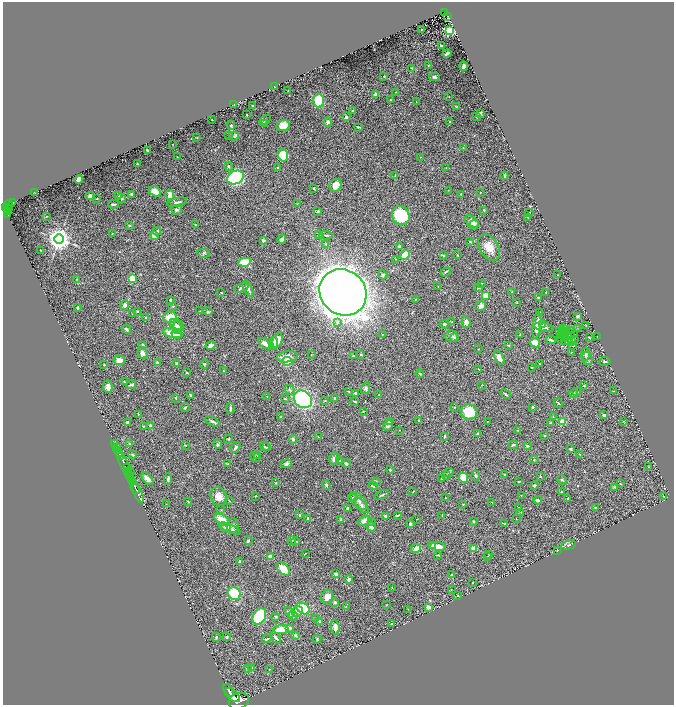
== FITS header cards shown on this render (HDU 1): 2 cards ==
NAXIS1  =                 1343
NAXIS2  =                 1405

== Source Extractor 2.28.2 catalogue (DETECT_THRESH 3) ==
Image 1343 x 1405 px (HDU 1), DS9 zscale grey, zoomed out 1/2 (1 PNG px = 2 x 2 image px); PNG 676 x 707 px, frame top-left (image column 2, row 1405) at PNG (3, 2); each listed source drawn as its Kron ellipse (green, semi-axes under 4 px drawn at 4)
Background 0.875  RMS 0.04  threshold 0.121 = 3 sigma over >= 5 px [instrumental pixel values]
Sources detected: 433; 28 cannot appear on this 1/2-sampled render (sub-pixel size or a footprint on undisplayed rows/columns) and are neither listed nor drawn; the other 405 listed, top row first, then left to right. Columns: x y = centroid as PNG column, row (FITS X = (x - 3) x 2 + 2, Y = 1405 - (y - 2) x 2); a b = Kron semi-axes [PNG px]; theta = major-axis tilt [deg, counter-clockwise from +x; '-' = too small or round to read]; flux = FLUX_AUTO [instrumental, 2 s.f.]
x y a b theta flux
444 12 4 2 - 86
448 16 4 2 - 140
422 29 2 1 - 5.7
449 31 3 3 - 700
441 46 3 2 - 6
447 53 4 2 - 16
428 65 3 2 - 3.7
463 66 5 2 - 26
411 68 4 1 - 3.9
384 76 2 2 - 5.6
434 77 5 4 - 15
275 87 2 2 - 6.5
288 91 3 2 - 3.5
396 92 3 2 - 3.2
375 94 2 2 - 15
449 97 3 2 - 4.3
390 100 2 2 - 5.7
319 101 7 5 89 270
416 102 2 1 - 1.9
234 104 3 2 - 3.1
253 106 2 2 - 31
456 107 3 3 - 4.7
352 111 2 2 - 6.2
480 113 2 2 - 61
247 114 2 1 - 4.2
477 116 4 3 - 9.6
346 117 3 3 - 24
212 119 2 1 - 2.9
265 120 6 3 30 11
450 121 3 2 - 5.5
328 122 5 4 - 17
264 123 4 3 - 8.1
231 125 4 3 - 11
283 125 7 5 13 64
358 127 4 2 - 9.7
229 135 2 2 - 5.7
234 136 5 3 - 9.2
197 138 2 2 - 4.3
172 145 2 2 - 2
463 148 3 2 - 5
147 151 3 2 - 14
283 155 6 5 - 240
177 157 2 1 - 3
420 157 2 2 - 3.2
137 164 2 2 - 6.4
229 166 5 3 - 11
277 168 3 2 - 7.8
446 168 3 3 - 4.2
395 175 3 2 - 4.3
504 176 4 2 - 8
236 177 8 6 26 1400
79 179 4 3 - 50
335 185 7 6 - 66
314 189 3 3 - 5.9
448 190 2 1 - 3
155 191 6 4 -32 86
480 192 2 1 - 3.4
35 193 2 1 - 2.8
132 194 3 3 - 17
461 194 3 2 - 5.9
170 195 5 3 - 65
90 196 5 3 - 19
119 196 4 3 - 12
122 198 5 3 - 11
97 199 3 2 - 5.2
177 202 10 3 12 18
13 203 3 2 - 100
113 204 5 2 - 16
297 204 3 3 - 4.6
8 205 4 3 - 700
5 208 3 2 - 840
8 208 2 1 - 220
10 208 2 1 - 180
177 210 5 4 - 14
484 210 3 2 - 3.8
318 211 3 2 - 8.6
7 212 4 2 - 390
530 212 3 2 - 3.3
8 215 4 2 - 230
46 216 2 2 - 3.1
401 216 10 8 -56 420
528 217 3 2 - 3.3
472 221 8 5 -36 45
474 224 5 3 - 12
129 225 3 2 - 5.8
195 225 3 2 - 8.6
157 231 4 3 - 12
112 234 2 1 - 2.4
318 235 3 2 - 3.8
326 235 6 3 -5 11
154 236 2 2 - 140
59 239 4 4 - 7800
282 239 4 3 - 34
263 240 3 2 - 17
470 242 4 3 - 8.3
326 244 3 3 - 9.7
399 247 3 3 - 28
489 248 14 9 -57 100
40 250 2 1 - 2
203 253 6 4 -9 12
405 255 5 3 - 190
443 255 4 2 - 7
457 255 2 2 - 4.8
395 259 2 2 - 2.9
244 262 6 4 10 210
446 272 5 2 - 7.5
383 275 5 4 - 10
558 275 2 1 - 2.6
77 279 2 2 - 3.8
132 279 4 3 - 97
481 283 2 2 - 3.3
438 286 2 1 - 2.2
241 288 8 3 20 14
479 288 3 2 - 8.8
248 289 9 3 -64 28
221 292 2 2 - 3.6
343 292 24 22 -38 18000
512 292 3 2 - 4.6
546 292 2 2 - 3.7
485 296 2 2 - 220
539 298 4 3 - 12
415 299 2 1 - 2.3
170 300 4 3 - 7.6
517 303 2 2 - 3.1
125 305 4 4 - 34
173 306 2 2 - 10
481 306 5 4 - 33
77 308 2 2 - 14
137 311 2 2 - 4.1
200 311 2 2 - 2.6
208 311 5 3 - 7.5
539 312 2 2 - 3.9
133 314 3 3 - 7.1
578 316 4 3 - 8.3
146 317 2 2 - 7.3
170 317 7 5 14 140
337 322 4 3 - 11
452 322 3 2 - 4.5
466 322 6 4 -80 33
444 324 4 3 - 14
176 325 7 4 -53 26
543 325 3 3 - 6.7
586 325 3 1 - 2.4
537 326 13 3 83 82
178 327 7 5 88 26
544 327 10 3 -11 20
126 329 5 3 - 13
564 329 3 1 - 11
578 329 2 2 - 2.6
566 330 2 1 - 6.1
569 331 2 1 - 5
560 332 2 1 - 5.7
563 332 3 1 - 4.1
173 333 10 4 -11 140
566 333 2 2 - 7
571 333 2 1 - 1.1
176 334 5 4 - 96
562 334 2 1 - 8.2
564 334 2 1 - 4.4
575 334 2 1 - 1.3
382 335 2 2 - 4.7
520 335 3 3 - 5.2
451 336 7 5 -8 23
561 336 2 1 - 1.3
597 336 2 1 - 11
589 337 3 2 - 5.8
455 338 4 3 - 13
560 338 5 1 - 2.7
564 338 2 1 - 0.63
277 340 8 4 76 72
551 340 5 2 - 12
574 340 2 1 - 1.4
565 341 3 1 - 3.9
568 341 2 1 - 4.4
572 341 3 2 - 9.8
273 343 7 4 86 74
535 343 5 4 - 74
265 344 7 4 -36 40
143 345 3 2 - 26
210 346 5 4 - 34
509 346 3 2 - 4.7
573 346 3 2 - 4.5
478 349 2 1 - 2.4
572 352 3 2 - 3.2
143 353 6 5 - 35
311 354 2 2 - 3.2
361 354 2 2 - 9.2
586 354 6 4 -86 13
353 356 3 2 - 6.8
287 357 11 5 7 50
499 358 8 4 -61 37
587 359 6 5 - 17
119 360 6 5 - 59
287 361 5 4 - 290
605 361 5 3 - 11
157 363 3 2 - 23
177 363 4 3 - 15
204 364 4 3 - 9.8
539 364 2 2 - 5.4
104 365 2 2 - 9.5
532 368 2 2 - 4.1
478 369 2 2 - 2.5
223 371 3 2 - 3.9
187 372 2 2 - 7.3
420 373 4 3 - 8.6
124 382 2 2 - 6
131 385 5 3 - 19
482 385 2 1 - 2.1
584 386 3 2 - 2.9
108 387 6 4 -87 28
366 388 6 4 74 17
290 390 5 3 - 12
349 391 3 2 - 5.3
614 391 3 2 - 3
577 392 3 2 - 4
355 393 3 2 - 10
574 393 4 3 - 6.2
506 394 6 2 -39 9.3
191 395 3 2 - 9.6
379 395 2 1 - 3
267 396 3 2 - 3.7
176 398 3 2 - 5.5
334 398 2 2 - 21
285 399 4 2 - 7.4
303 399 10 8 -39 890
325 401 2 2 - 4.8
355 402 3 2 - 5.6
558 403 5 2 - 7.2
185 407 5 2 - 8.3
454 407 3 2 - 3.4
533 407 4 3 - 7.2
230 408 5 2 - 11
363 411 3 2 - 3
469 412 8 7 - 210
138 414 2 2 - 5.9
604 415 3 3 - 10
281 417 3 3 - 6.9
553 417 4 2 - 5.1
212 421 8 3 -25 15
419 421 3 2 - 9.7
487 421 2 2 - 3.8
562 421 2 2 - 160
623 421 3 2 - 3.5
127 422 3 2 - 18
389 422 4 3 - 6.8
551 423 3 3 - 13
143 426 3 2 - 6.9
150 426 3 3 - 14
388 426 6 4 48 13
399 430 2 2 - 2.6
518 430 4 2 - 5.2
477 434 3 2 - 11
544 435 3 2 - 7.2
445 436 3 2 - 7.7
318 437 3 2 - 3.8
229 439 4 3 - 8.9
293 439 4 4 - 14
115 443 3 2 - 380
129 444 3 3 - 10
218 444 5 3 - 7.1
185 445 4 1 - 3.6
513 445 5 2 - 9.1
264 446 5 2 - 6.5
527 446 3 3 - 9.9
116 447 3 1 - 340
235 447 6 3 53 19
267 447 3 2 - 5.4
570 449 3 2 - 8.1
118 451 2 2 - 540
119 453 3 2 - 1200
132 454 4 2 - 6.9
579 454 3 2 - 3.2
121 456 2 2 - 1000
257 456 2 2 - 2.5
255 457 5 1 - 3.6
334 459 6 5 - 27
534 460 3 2 - 6.5
340 461 3 3 - 6.3
123 462 14 2 -65 3600
228 464 3 2 - 4.4
286 464 6 4 13 20
346 464 4 3 - 14
127 467 4 3 - 2400
649 467 2 2 - 3.4
390 470 3 3 - 8.3
128 472 4 2 - 600
131 472 2 1 - 190
449 472 5 2 - 7.1
504 474 3 3 - 4.8
130 476 4 2 - 890
446 476 3 2 - 4.5
476 476 5 3 - 13
540 477 3 2 - 5.7
442 478 2 2 - 6.2
463 478 5 4 - 140
132 479 3 2 - 370
147 479 7 4 -50 38
168 479 6 2 85 16
562 480 5 3 - 13
376 481 3 2 - 5
133 482 3 2 - 510
276 482 3 3 - 5.8
519 482 3 2 - 6.7
620 484 2 2 - 4.2
326 485 5 3 - 9.1
534 485 3 3 - 14
373 486 5 3 - 12
135 487 7 2 -63 2200
614 487 3 3 - 5.4
413 491 3 2 - 2.8
561 492 3 2 - 7.9
138 493 10 3 -66 2300
382 495 8 2 24 10
521 495 2 2 - 3.8
256 496 2 2 - 3.7
664 496 4 2 - 3.6
219 497 9 7 -63 68
353 498 5 3 - 13
446 498 2 2 - 3.8
567 499 2 2 - 11
538 500 4 2 - 16
188 501 2 2 - 5.4
229 501 2 2 - 3.1
359 501 11 6 -50 38
492 502 2 1 - 2.3
166 504 2 1 - 2.1
463 504 2 2 - 8.5
361 505 10 4 -47 27
519 507 3 2 - 2.7
596 507 3 3 - 5.3
347 509 3 2 - 10
221 510 2 2 - 3.3
521 512 2 2 - 4
299 515 2 2 - 14
398 515 4 2 - 7.9
385 516 4 3 - 17
442 516 3 2 - 2.7
308 518 2 2 - 12
341 519 3 2 - 9.1
417 519 2 1 - 2.3
516 519 2 1 - 2.5
222 520 8 4 -34 120
364 521 6 4 32 41
371 521 3 3 - 6.8
473 522 2 2 - 11
410 524 4 3 - 13
505 524 4 3 - 6
233 525 7 6 - 29
371 527 5 3 - 41
226 528 5 3 - 13
229 528 11 4 -21 36
248 540 3 2 - 15
292 540 3 2 - 4.6
295 541 4 3 - 8.6
569 545 8 3 11 12
433 546 4 3 - 13
438 546 8 4 -6 66
416 548 5 3 - 39
473 549 2 2 - 96
557 550 2 2 - 2.5
305 554 3 1 - 3.7
438 555 4 2 - 8
489 555 2 1 - 2.2
270 556 3 2 - 69
488 556 4 3 - 5.3
240 561 3 2 - 12
283 569 8 5 -45 120
336 574 3 2 - 22
452 574 2 2 - 6.8
349 579 4 3 - 18
472 582 2 1 - 3.8
392 587 3 2 - 2.7
451 589 3 2 - 3.8
234 593 7 6 - 270
458 595 3 2 - 3.4
327 597 7 5 64 59
335 602 3 3 - 15
387 605 3 1 - 2.3
346 606 2 2 - 3.1
428 607 3 3 - 26
303 608 7 5 -31 180
408 609 2 2 - 2.5
297 611 6 5 - 50
290 612 6 4 -49 27
259 616 8 6 59 630
293 616 5 4 - 16
276 617 3 2 - 7.9
315 619 3 3 - 7.5
319 621 3 3 - 17
391 624 2 2 - 5.2
335 627 7 4 -81 39
289 628 3 3 - 26
281 630 7 4 3 180
295 635 4 3 - 12
216 637 4 3 - 9.1
227 637 4 4 - 13
276 638 7 3 -52 19
267 639 5 2 - 9.9
317 639 4 3 - 6.4
252 668 3 2 - 4.5
247 669 2 2 - 3.4
269 669 2 2 - 2.8
229 690 7 2 -60 3400
232 695 9 5 -41 7900
239 701 10 8 24 7800
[28 sub-pixel or undisplayed-footprint detections neither listed nor drawn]